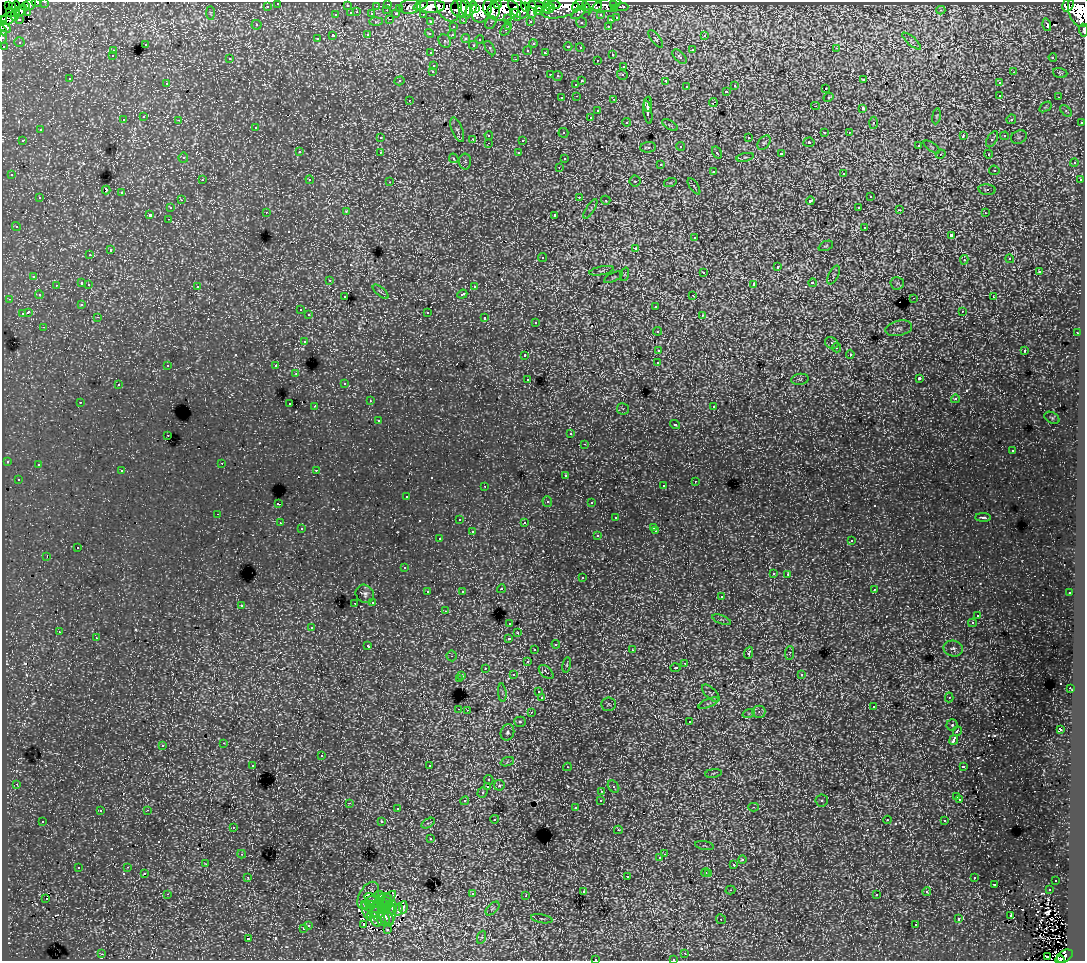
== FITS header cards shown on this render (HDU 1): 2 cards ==
NAXIS1  =                 1083
NAXIS2  =                  959

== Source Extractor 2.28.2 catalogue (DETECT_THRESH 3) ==
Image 1083 x 959 px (HDU 1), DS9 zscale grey, 1 PNG px = 1 image px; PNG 1087 x 963 px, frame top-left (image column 1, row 959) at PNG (2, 2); each listed source drawn as its Kron ellipse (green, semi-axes under 4 px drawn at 4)
Background 193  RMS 2.6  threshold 7.72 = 3 sigma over >= 5 px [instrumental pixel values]
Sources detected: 654; of the 654, the 500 brightest by FLUX_AUTO listed and drawn (154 fainter detections omitted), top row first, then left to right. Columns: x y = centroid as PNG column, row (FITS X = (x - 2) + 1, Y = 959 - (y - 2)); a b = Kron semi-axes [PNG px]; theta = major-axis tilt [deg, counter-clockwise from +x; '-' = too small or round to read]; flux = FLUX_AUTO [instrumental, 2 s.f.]
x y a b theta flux
36 2 5 2 - 5300
45 2 3 2 - 4900
278 3 3 3 - 3200
30 4 6 5 - 26000
388 4 3 3 - 5600
498 4 4 2 - 30000
614 4 3 2 - 8900
8 5 2 2 - 2500
421 5 7 3 27 22000
548 5 5 3 - 54000
555 5 6 4 4 57000
578 5 7 3 48 18000
584 5 10 4 -44 11000
592 5 10 5 -7 18000
607 5 14 6 14 31000
1068 5 7 5 63 120000
13 6 3 2 - 3200
16 6 5 3 - 12000
25 6 4 3 - 11000
267 6 3 3 - 2700
347 6 4 3 - 1300
376 6 3 2 - 1000
410 6 11 7 10 14000
431 6 14 7 2 180000
564 6 24 10 18 130000
447 7 15 10 -59 120000
525 7 5 4 - 19000
540 7 12 5 -23 52000
622 7 6 3 0 5900
400 8 3 3 - 1500
459 8 9 8 - 110000
481 8 15 10 75 190000
518 8 12 7 -47 89000
466 9 10 4 -78 110000
471 9 8 4 55 63000
476 9 4 3 - 56000
491 9 10 8 -68 110000
549 9 6 4 33 81000
615 9 3 3 - 10000
21 10 5 5 - 58000
387 10 3 2 - 450
503 10 15 11 5 250000
532 10 8 4 -90 84000
941 10 4 4 - 330
1080 10 17 11 -77 300000
538 11 4 3 - 71000
10 12 5 3 - 16000
28 12 3 3 - 1700
357 12 3 2 - 640
210 13 7 4 -89 310
351 13 3 3 - 1300
579 13 8 4 41 6100
15 14 6 3 76 13000
372 14 3 3 - 1900
396 14 4 3 - 1400
423 14 3 2 - 3000
336 15 4 4 - 650
516 15 6 5 - 36000
601 15 3 3 - 2600
508 18 3 3 - 1800
617 18 3 3 - 1000
3 19 3 2 - 10000
8 19 8 5 28 33000
19 19 3 3 - 1800
390 19 3 2 - 690
611 20 4 4 - 920
464 21 3 3 - 670
530 21 3 3 - 2200
376 22 7 4 1 340
431 22 3 3 - 2600
581 22 5 5 - 500
491 23 7 5 51 400
256 25 5 5 - 460
1047 25 6 2 -73 350
3 26 9 4 -34 15000
509 26 4 3 - 620
608 26 3 3 - 610
453 27 3 3 - 700
2 30 5 3 - 19000
505 30 6 5 - 630
1084 30 6 2 -84 8000
429 33 5 4 - 400
368 35 4 4 - 950
452 35 4 3 - 500
704 35 3 3 - 700
333 36 3 3 - 2100
2 37 6 3 74 4600
466 38 4 4 - 760
317 39 3 3 - 320
480 39 4 4 - 370
656 39 10 4 -52 360
445 41 7 6 - 460
911 41 12 3 -41 350
19 42 5 5 - 320
145 44 3 3 - 630
533 44 4 4 - 410
473 45 4 4 - 440
4 46 3 3 - 1500
568 47 4 4 - 670
490 48 8 4 -58 340
580 48 4 3 - 450
836 48 4 3 - 480
528 50 4 4 - 420
692 50 3 3 - 840
113 51 3 3 - 540
431 53 4 3 - 490
546 53 4 3 - 760
612 54 3 3 - 610
112 56 3 3 - 330
679 57 9 5 -45 920
1053 57 4 4 - 330
230 59 4 4 - 550
516 59 3 2 - 890
597 60 3 2 - 400
434 65 4 4 - 720
624 66 3 2 - 520
433 71 4 3 - 580
1013 72 3 3 - 570
1060 73 7 4 -17 340
550 75 3 2 - 790
622 75 5 5 - 520
558 76 5 5 - 420
70 79 3 3 - 300
864 80 3 3 - 410
399 81 5 4 - 370
582 81 3 3 - 1000
666 81 4 3 - 1800
167 83 4 3 - 440
999 83 4 4 - 670
576 84 3 3 - 520
735 86 3 3 - 510
687 87 3 3 - 520
825 89 4 3 - 360
726 91 3 3 - 610
1000 95 3 2 - 470
577 96 3 3 - 420
828 97 5 4 - 560
1059 97 3 2 - 320
562 98 3 3 - 450
614 99 3 3 - 740
409 100 3 2 - 390
713 102 4 2 - 690
648 104 7 2 88 4000
815 106 4 3 - 360
1045 107 7 4 34 320
863 108 4 3 - 2100
598 111 3 3 - 620
1066 111 7 4 -45 350
648 112 11 4 -81 4700
936 116 8 4 81 310
144 117 3 3 - 510
590 117 3 3 - 1100
1011 119 5 4 - 500
123 120 4 3 - 520
179 120 3 3 - 380
626 122 4 4 - 390
1081 122 3 3 - 1300
873 123 6 4 87 340
670 125 9 3 -32 330
256 127 3 3 - 460
40 130 3 3 - 660
457 130 13 5 -68 720
824 132 3 3 - 1300
849 132 3 2 - 400
563 133 5 5 - 380
489 135 4 4 - 610
963 136 4 3 - 1000
1004 136 4 4 - 430
1019 137 8 6 27 470
380 138 3 3 - 490
749 138 3 3 - 760
473 139 4 3 - 610
992 139 9 5 59 500
523 140 3 3 - 1400
22 141 3 3 - 570
809 142 6 4 5 370
489 143 3 2 - 390
764 143 8 5 53 480
681 146 4 4 - 610
918 146 3 2 - 390
648 147 8 5 4 690
932 147 9 3 -34 320
299 152 4 4 - 670
380 152 3 3 - 610
717 152 6 4 -56 520
519 153 4 4 - 570
781 154 4 3 - 3400
940 154 5 4 - 340
988 154 4 4 - 550
745 157 9 3 12 330
183 158 5 5 - 490
454 158 5 4 - 450
564 159 4 4 - 320
465 161 8 6 -89 510
1074 163 4 4 - 610
660 165 3 3 - 950
559 167 4 3 - 420
994 170 5 4 - 370
713 171 3 3 - 820
844 174 4 3 - 780
12 175 4 3 - 400
202 180 3 3 - 540
310 180 4 4 - 430
1080 180 4 4 - 420
635 181 5 5 - 400
390 182 3 2 - 710
670 183 6 4 18 320
694 186 9 3 -56 350
106 190 4 3 - 1700
987 190 8 5 -6 620
122 193 3 3 - 830
579 197 3 2 - 710
870 197 3 3 - 680
40 198 3 3 - 680
181 200 3 2 - 430
606 200 5 4 - 470
810 201 4 3 - 2400
859 207 3 3 - 560
170 208 3 3 - 630
590 209 11 4 59 410
899 210 3 3 - 390
346 211 3 3 - 450
266 212 3 2 - 390
985 213 3 2 - 420
150 214 3 3 - 2200
555 215 4 3 - 3300
168 219 3 2 - 320
16 226 5 4 - 310
865 227 3 3 - 750
951 235 4 3 - 1900
695 238 4 4 - 540
826 246 7 4 24 350
636 248 3 3 - 1300
110 250 3 3 - 1300
90 255 3 3 - 430
542 257 4 4 - 420
1010 259 4 4 - 380
964 260 5 4 - 470
777 267 3 3 - 1400
602 271 12 3 11 460
1039 271 3 3 - 1200
704 272 3 3 - 810
625 274 7 4 71 320
834 275 10 5 63 470
34 276 3 3 - 590
614 277 10 4 26 390
330 280 4 3 - 400
82 283 3 3 - 1400
813 283 4 4 - 1200
897 283 7 6 - 450
89 284 3 2 - 590
754 284 4 4 - 2100
56 285 3 2 - 440
197 286 3 3 - 650
474 287 4 3 - 540
381 292 10 4 -40 450
462 294 5 3 - 1100
39 295 4 4 - 430
693 295 3 2 - 410
345 297 3 3 - 420
993 297 3 2 - 490
914 298 3 2 - 860
9 299 3 3 - 340
82 304 4 4 - 310
656 306 3 3 - 700
300 310 3 2 - 450
962 311 3 3 - 350
28 312 4 3 - 2500
427 312 3 3 - 1200
22 314 4 3 - 1100
309 315 3 3 - 710
702 315 3 3 - 500
98 317 3 2 - 410
485 318 4 3 - 950
536 322 4 4 - 440
44 327 3 2 - 460
899 328 14 7 12 1000
658 331 4 4 - 620
1077 333 3 2 - 530
304 341 3 3 - 530
832 343 7 5 -24 450
836 348 5 4 - 600
659 350 4 3 - 1700
1025 350 3 3 - 900
850 354 4 4 - 540
525 355 3 3 - 570
658 363 4 3 - 3100
168 365 3 3 - 600
276 366 3 3 - 870
296 374 4 3 - 390
528 379 3 3 - 380
800 379 9 5 7 470
919 379 4 3 - 3900
345 383 4 4 - 440
118 385 3 3 - 530
955 399 4 4 - 390
370 401 3 2 - 460
80 402 3 3 - 330
290 404 3 2 - 590
315 406 2 2 - 1000
714 406 3 3 - 500
623 409 6 5 - 340
1052 418 8 5 -30 310
378 420 3 3 - 420
675 424 5 4 - 450
571 434 3 3 - 390
168 435 3 2 - 500
585 444 3 3 - 330
1012 451 3 3 - 380
7 461 3 3 - 410
222 463 3 2 - 370
38 464 3 3 - 510
316 470 3 2 - 690
122 471 3 3 - 440
565 475 3 3 - 390
18 479 3 2 - 300
695 481 3 2 - 350
485 486 3 2 - 490
663 486 4 3 - 400
407 496 3 3 - 340
547 502 5 4 - 370
591 503 4 3 - 360
278 504 3 3 - 1900
218 514 3 2 - 440
983 517 8 3 -1 310
616 518 3 3 - 680
459 519 3 2 - 540
525 522 3 3 - 380
280 523 3 3 - 380
654 527 3 3 - 420
301 529 3 3 - 330
656 531 3 3 - 410
472 532 3 3 - 900
598 536 3 3 - 660
439 539 3 3 - 500
852 541 3 3 - 620
78 548 3 2 - 470
47 556 3 2 - 1200
404 568 3 3 - 330
773 573 3 3 - 600
788 574 3 3 - 550
582 578 3 3 - 580
501 589 4 4 - 450
874 589 3 3 - 430
462 591 3 3 - 450
428 592 3 3 - 860
1070 593 3 3 - 550
365 594 10 8 -45 600
721 597 3 3 - 420
373 602 3 3 - 420
355 603 2 2 - 320
241 605 3 3 - 540
445 611 4 3 - 330
978 615 4 3 - 350
721 620 10 3 -21 320
510 623 3 3 - 600
972 623 4 4 - 350
312 627 3 3 - 560
59 632 3 2 - 400
518 633 4 3 - 460
96 638 3 2 - 440
509 638 4 3 - 1100
556 644 4 4 - 560
368 646 4 3 - 680
953 649 10 8 -12 680
535 650 4 3 - 370
632 650 3 3 - 610
748 653 6 3 68 1400
789 653 7 4 86 320
452 656 5 5 - 330
527 662 3 3 - 710
685 663 3 3 - 500
567 665 8 4 81 350
485 668 3 3 - 520
676 668 5 4 - 490
546 672 9 5 -42 2000
801 674 4 4 - 730
513 675 4 3 - 740
462 676 3 3 - 600
459 679 3 3 - 1900
1070 688 3 2 - 560
539 692 3 3 - 450
502 693 9 3 -85 360
711 693 11 5 -45 540
949 697 5 4 - 340
542 698 3 3 - 3300
708 703 10 4 23 420
609 704 7 7 - 470
873 707 4 3 - 410
459 709 3 3 - 680
467 710 3 2 - 600
531 712 3 2 - 670
759 712 6 6 - 530
749 713 6 4 19 340
520 722 5 5 - 320
690 722 3 3 - 640
952 725 5 5 - 310
1060 730 4 3 - 2000
957 731 5 3 - 1800
507 732 8 6 66 660
954 740 5 3 - 6900
224 743 3 3 - 520
163 745 3 3 - 660
321 756 3 3 - 860
507 762 7 4 20 350
253 765 4 3 - 460
429 766 3 3 - 3800
963 766 4 3 - 1100
567 767 4 3 - 380
713 773 8 4 9 380
489 780 5 4 - 590
16 784 3 2 - 540
499 785 5 5 - 610
488 786 3 2 - 490
613 787 7 5 -52 550
602 791 3 3 - 440
482 793 5 4 - 530
957 797 3 3 - 500
601 800 3 3 - 570
822 800 6 6 - 500
960 800 3 3 - 370
465 801 4 4 - 610
349 803 4 3 - 570
753 807 5 4 - 480
575 808 4 4 - 520
397 809 4 3 - 380
147 810 3 2 - 950
100 811 3 3 - 310
495 819 4 4 - 440
887 820 4 3 - 380
43 821 3 2 - 390
945 821 3 3 - 620
382 822 3 3 - 1300
428 823 7 4 31 340
233 827 3 2 - 390
618 830 4 3 - 390
431 839 4 3 - 520
704 846 9 4 -10 410
242 854 4 4 - 420
664 854 3 2 - 430
660 858 4 3 - 510
742 860 4 4 - 780
206 864 3 2 - 300
734 865 3 3 - 1600
128 867 3 2 - 510
78 868 3 3 - 680
706 872 4 3 - 800
144 873 3 3 - 460
709 873 4 3 - 920
627 876 3 3 - 970
248 877 3 3 - 370
974 878 3 2 - 520
1056 880 3 3 - 400
994 884 3 3 - 990
730 890 5 4 - 330
1049 890 3 2 - 450
583 891 4 3 - 570
927 892 4 4 - 570
167 894 3 2 - 1300
472 894 3 2 - 710
368 895 15 9 60 1000
379 895 4 3 - 330
877 895 3 3 - 340
526 896 3 3 - 340
46 899 3 2 - 480
384 899 8 5 18 740
374 901 11 5 -32 520
371 903 6 6 - 340
387 903 6 6 - 450
382 904 19 5 43 550
385 906 6 5 - 470
372 907 11 5 -18 1000
392 907 7 5 89 470
403 907 6 3 85 440
492 908 8 5 44 510
398 910 6 3 71 600
367 911 10 3 -71 970
378 912 8 6 21 480
389 913 12 6 -89 640
1011 915 3 3 - 420000
381 916 11 7 -51 660
386 917 10 6 -51 550
542 919 11 3 -10 310
721 919 5 4 - 310
959 919 3 3 - 870
376 920 7 5 -63 390
308 925 3 3 - 650
364 925 3 2 - 370
916 925 3 3 - 450
303 929 3 3 - 660
387 929 3 3 - 310
482 937 7 4 70 400
248 939 3 3 - 1900
685 953 3 3 - 440
102 954 3 2 - 660
1047 956 2 2 - 670
1065 956 9 5 31 100000
595 959 3 2 - 650
673 959 4 3 - 360
1060 960 4 2 - 29000
At the frame edge (FLAGS 8, measured only in part): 13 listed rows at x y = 36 2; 45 2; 278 3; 30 4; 1080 10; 3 19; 2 30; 1084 30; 2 37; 4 46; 595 959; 673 959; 1060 960
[154 fainter detections neither listed nor drawn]